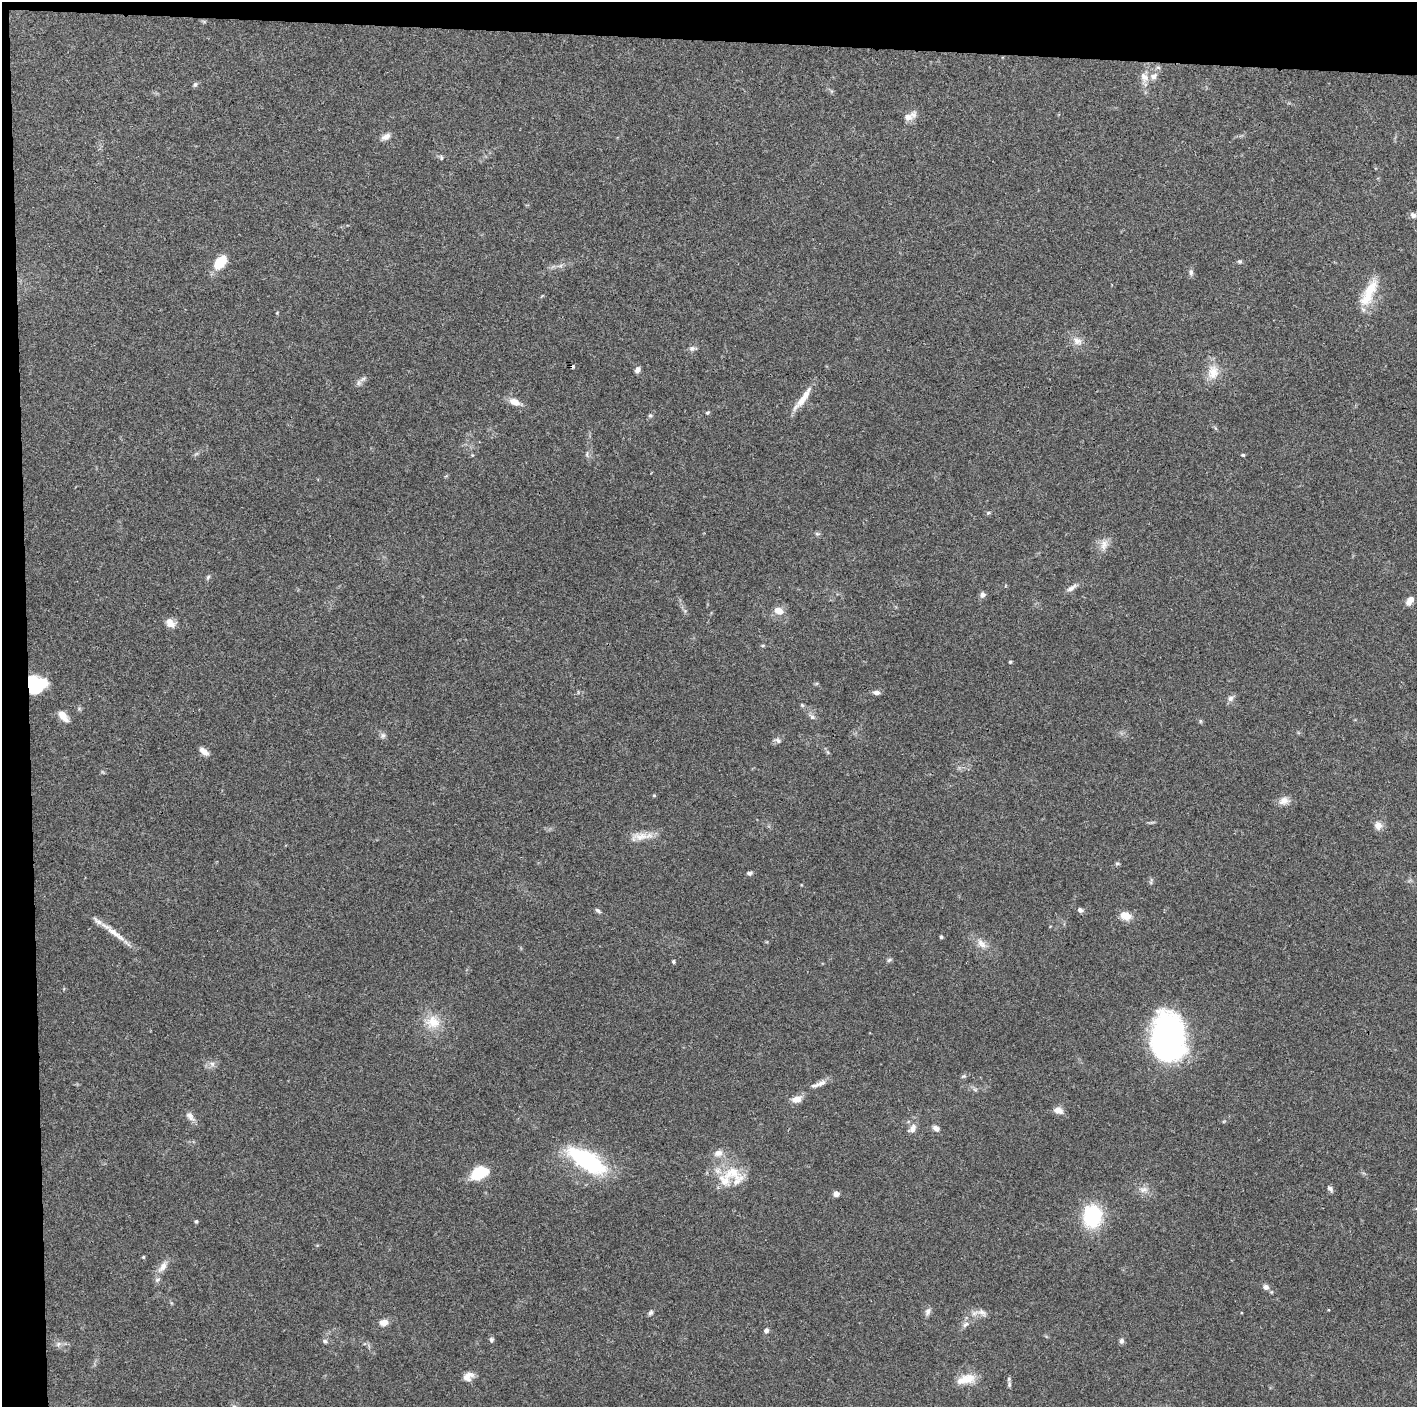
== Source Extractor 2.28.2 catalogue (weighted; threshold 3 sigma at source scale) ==
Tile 1 of 3 x 3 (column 1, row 1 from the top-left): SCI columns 1-1415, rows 2816-4220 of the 4245 x 4224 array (HDU 1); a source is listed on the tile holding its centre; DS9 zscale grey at full resolution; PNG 1419 x 1409 px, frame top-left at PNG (2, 2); no overlay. Shown black and unused: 5% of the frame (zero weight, under 3 of 4 exposures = <1% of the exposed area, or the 3 px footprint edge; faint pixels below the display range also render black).
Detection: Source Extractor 2.28.2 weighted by HDU 2 'WHT'; one run over the whole footprint, this tile lists its part. Background 0.074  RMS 0.006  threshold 0.0269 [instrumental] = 3 sigma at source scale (4.5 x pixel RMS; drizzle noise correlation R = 1.50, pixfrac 1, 0.05/0.05 arcsec/px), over >= 5 px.
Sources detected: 98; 1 inside a brighter object's white glare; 1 cosmic-ray / hot-pixel residue — not listed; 4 inside a brighter listed object's ellipse — not listed separately; the other 92 listed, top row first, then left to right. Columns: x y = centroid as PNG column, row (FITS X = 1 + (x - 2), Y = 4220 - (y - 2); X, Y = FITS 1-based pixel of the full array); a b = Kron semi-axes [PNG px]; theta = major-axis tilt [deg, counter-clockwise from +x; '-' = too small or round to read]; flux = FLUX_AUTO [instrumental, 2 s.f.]
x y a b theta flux
1144 77 14 10 -59 4.9
195 84 7 5 72 1.1
908 117 12 9 -5 4.5
386 137 13 7 26 3.2
441 158 6 5 - 0.94
1413 215 9 7 -29 2.1
220 262 16 10 48 14
1240 262 6 5 - 0.98
1191 272 8 6 -80 1.8
1369 293 40 12 64 17
1077 341 14 9 -25 4.5
692 348 8 7 - 1.8
637 370 8 5 66 2.2
1213 372 20 15 84 9.5
358 383 9 4 90 1.5
802 399 34 8 49 8.8
514 402 15 9 -23 4.9
707 413 5 4 - 0.92
650 415 6 5 - 0.88
587 454 7 4 89 1
1243 455 4 4 - 0.82
988 513 5 5 - 0.91
817 534 6 4 -1 0.97
1104 545 17 9 77 4.9
208 577 7 4 46 0.97
1071 588 16 5 35 3
983 595 7 6 - 2.3
1410 600 11 6 56 4.5
778 610 12 8 -22 5.7
170 623 13 9 -40 4.7
763 646 6 3 8 0.75
1010 662 4 4 - 0.68
34 686 16 13 -71 31
877 692 8 5 -5 2.5
1230 698 8 7 - 2.2
802 705 6 4 -46 0.89
63 716 14 7 -51 5.9
812 717 9 6 -31 1.9
1200 721 6 4 -90 0.8
383 735 8 6 39 1.7
778 740 9 6 -37 1.7
204 751 12 6 -40 3.7
654 795 5 3 - 0.59
1284 801 14 10 19 4.2
1378 826 11 9 -68 4.2
641 836 28 10 8 7.7
1117 864 6 4 0 0.88
749 873 7 4 12 1.4
1151 881 10 4 80 1
1080 910 6 5 - 1.7
598 911 9 4 -34 1.1
1126 916 14 10 -15 6.2
115 934 40 7 -37 9
941 937 3 3 - 1.2
981 943 16 9 -46 5
889 960 7 4 44 1
673 962 5 4 - 0.8
433 1022 20 18 -3 13
1168 1038 45 29 -88 170
212 1064 7 6 - 2
963 1076 7 4 19 1
819 1084 26 6 21 4.6
975 1090 7 4 -1 1.1
796 1099 10 7 18 6.1
1058 1110 10 8 -18 4.3
190 1116 16 8 -52 3.3
912 1128 13 8 57 3.5
936 1128 8 6 -32 2.9
587 1160 46 18 -32 63
479 1173 16 10 27 25
732 1173 39 22 -44 22
1330 1188 8 6 -46 1.8
1144 1190 13 7 8 3.5
836 1194 5 4 - 4.3
1092 1216 19 15 87 47
196 1221 5 4 - 0.82
143 1257 4 4 - 0.62
162 1267 17 8 49 5
1266 1287 7 6 - 2.5
651 1312 7 5 44 1.4
928 1312 10 7 73 2.3
982 1312 14 8 -24 3.6
384 1323 9 7 6 4.4
965 1324 10 6 44 2.2
766 1330 6 6 - 1.8
491 1340 6 5 - 1.4
325 1341 7 5 -2 1.3
1121 1341 6 5 - 1.9
58 1344 7 4 71 1.3
468 1376 13 9 32 4.9
966 1379 19 11 9 11
1009 1384 9 5 -90 1.4
Overlapping masked pixels (flux is a lower limit): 1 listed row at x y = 34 686